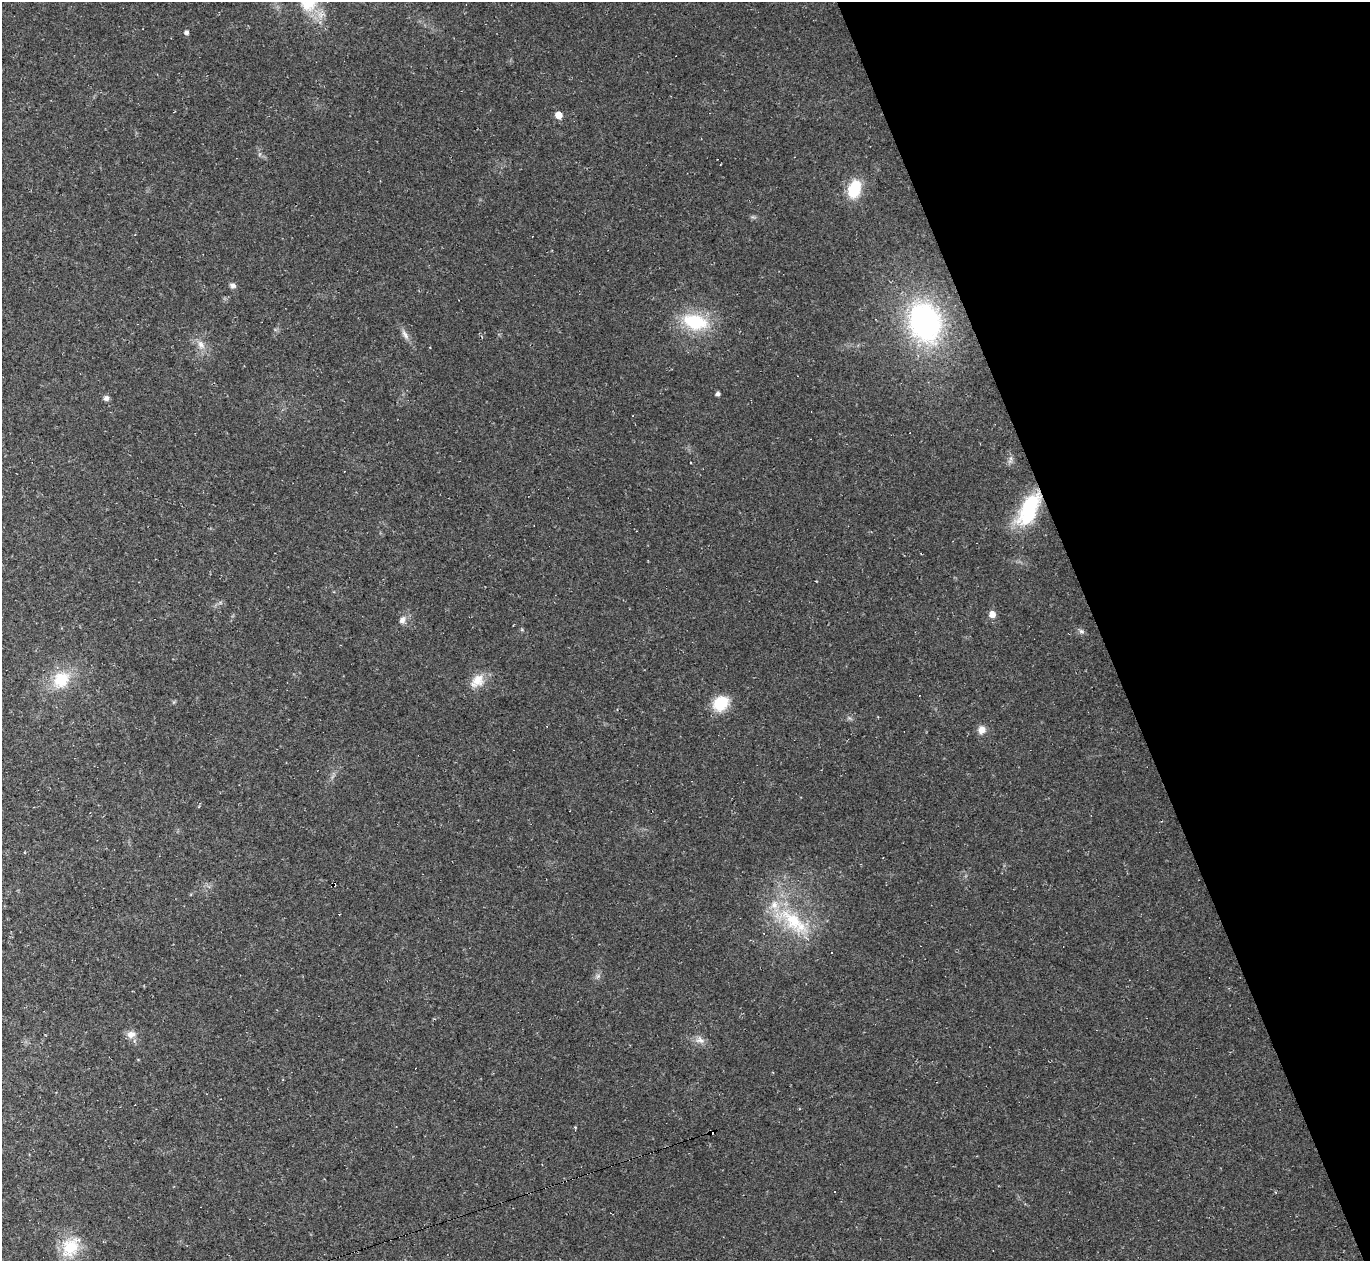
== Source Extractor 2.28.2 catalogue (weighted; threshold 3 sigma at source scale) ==
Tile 12 of 4 x 4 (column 4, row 3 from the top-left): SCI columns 4106-5473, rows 1534-2792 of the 5473 x 5459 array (HDU 1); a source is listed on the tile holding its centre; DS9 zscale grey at full resolution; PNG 1372 x 1263 px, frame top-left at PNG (2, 2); no overlay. Shown black and unused: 20% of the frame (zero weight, under 2 of 3 exposures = <1% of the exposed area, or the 3 px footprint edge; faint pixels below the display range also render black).
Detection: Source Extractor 2.28.2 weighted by HDU 2 'WHT'; one run over the whole footprint, this tile lists its part. Background 0.0498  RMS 0.0071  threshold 0.0321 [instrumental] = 3 sigma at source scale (4.5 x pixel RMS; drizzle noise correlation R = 1.50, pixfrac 1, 0.05/0.05 arcsec/px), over >= 5 px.
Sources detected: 37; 9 cosmic-ray / hot-pixel residue — not listed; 1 inside a brighter listed object's ellipse — not listed separately; the other 27 listed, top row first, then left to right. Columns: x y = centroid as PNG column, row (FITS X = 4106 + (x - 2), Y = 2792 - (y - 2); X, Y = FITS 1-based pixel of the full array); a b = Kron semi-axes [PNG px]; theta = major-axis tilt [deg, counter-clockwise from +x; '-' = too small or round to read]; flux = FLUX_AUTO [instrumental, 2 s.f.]
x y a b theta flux
308 2 32 24 -80 30
186 32 5 5 - 2.6
558 115 6 5 - 9.1
854 189 17 11 73 31
233 286 9 6 -18 2.4
695 322 28 17 -15 43
925 322 41 31 -70 160
405 334 17 6 -60 4.1
201 345 14 8 -60 5.9
718 394 4 4 - 2.1
106 398 6 6 - 2.6
1010 461 7 4 17 1.8
1029 509 41 18 63 52
992 614 7 6 - 5.8
402 620 10 8 60 4.1
1081 631 8 6 -40 2
61 679 18 15 44 26
477 681 21 14 46 12
721 703 16 12 35 26
849 718 7 4 -33 1.4
982 730 10 9 - 5.5
793 920 53 25 -33 53
598 976 7 6 - 2
131 1034 13 9 5 5.4
700 1040 14 9 -19 4.9
575 1127 5 3 - 0.7
71 1247 27 19 55 26
Overlapping masked pixels (flux is a lower limit): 1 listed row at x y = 1029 509
Isophote crosses this tile's border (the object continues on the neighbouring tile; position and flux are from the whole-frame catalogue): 1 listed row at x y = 308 2